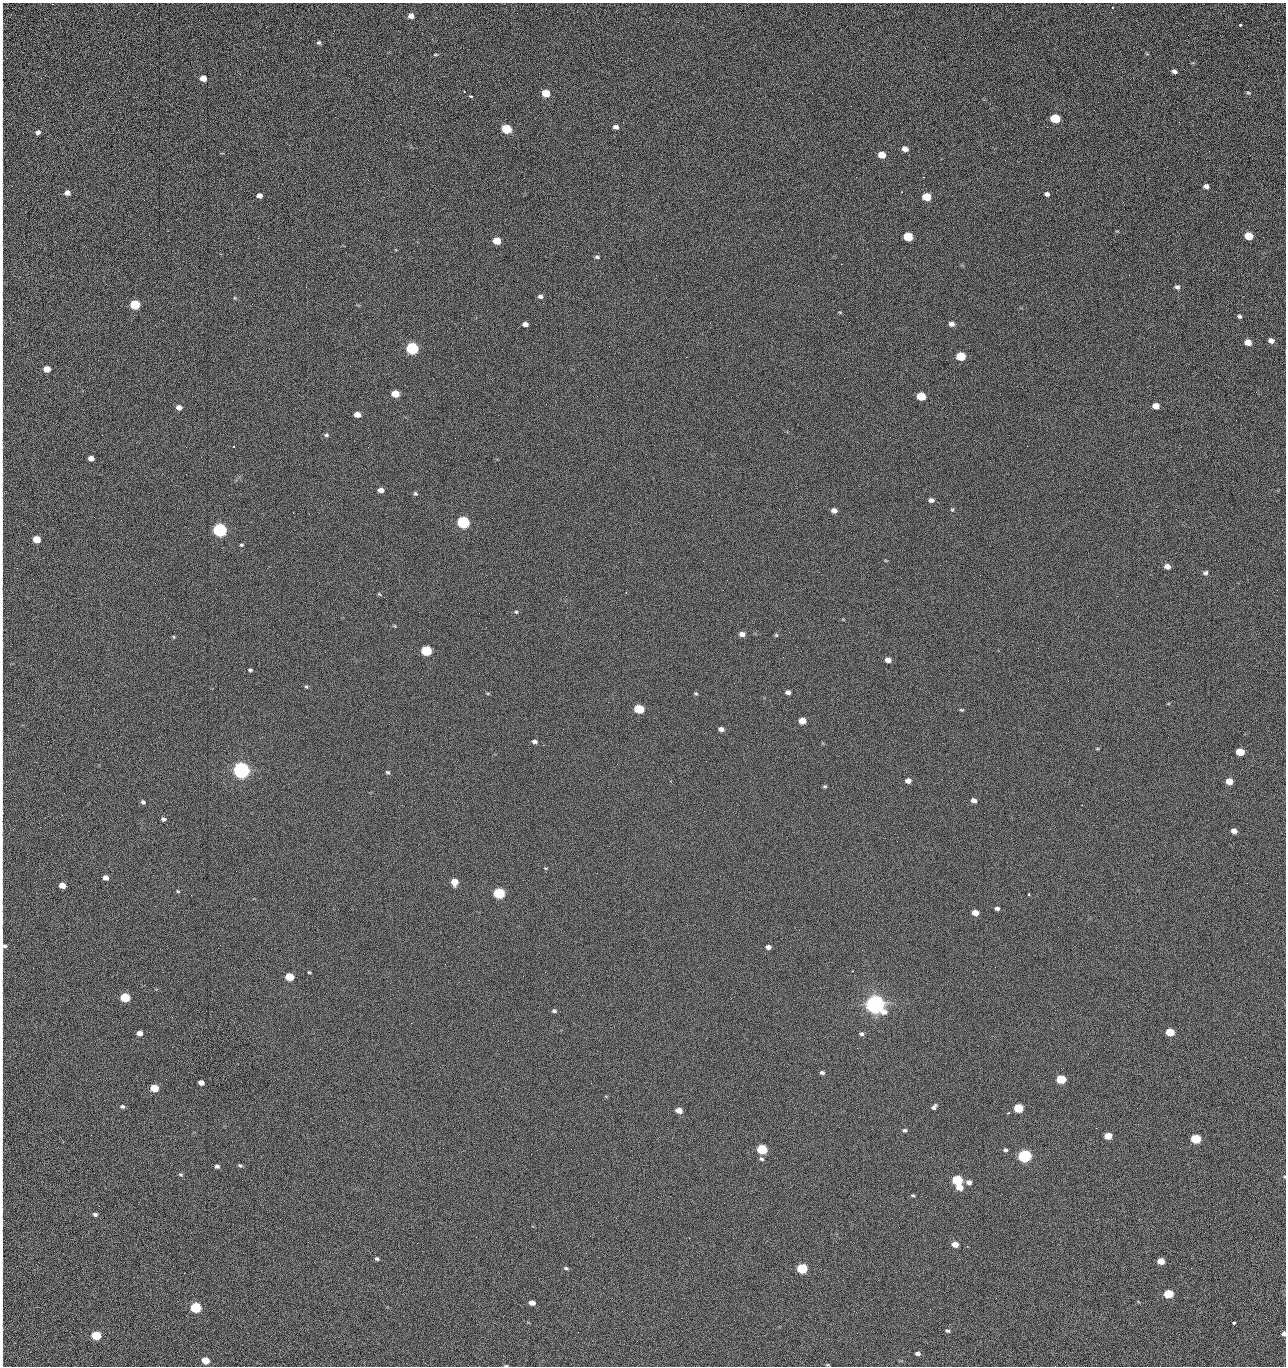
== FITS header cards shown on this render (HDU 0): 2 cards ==
NAXIS1  =                 1284 /fastest changing axis
NAXIS2  =                 1364 /next to fastest changing axis

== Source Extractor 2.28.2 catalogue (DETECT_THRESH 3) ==
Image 1284 x 1364 px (HDU 0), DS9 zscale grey, 1 PNG px = 1 image px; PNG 1288 x 1368 px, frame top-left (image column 1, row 1364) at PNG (2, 3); no overlay
Background 124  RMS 14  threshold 43.3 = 3 sigma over >= 5 px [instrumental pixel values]
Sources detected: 216; all 216 listed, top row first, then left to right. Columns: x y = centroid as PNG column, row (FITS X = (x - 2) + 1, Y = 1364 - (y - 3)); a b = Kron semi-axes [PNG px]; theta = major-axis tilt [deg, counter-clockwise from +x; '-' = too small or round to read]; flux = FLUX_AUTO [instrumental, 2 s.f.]
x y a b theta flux
1113 7 2 2 - 7.5e+02
411 16 6 6 - 5.1e+03
2 21 23 2 -89 3.9e+03
1240 25 3 3 - 3.2e+03
1188 35 2 2 - 1.2e+03
319 43 5 5 - 1.8e+03
2 45 22 2 90 4.4e+03
435 55 7 3 1 1.1e+03
2 61 10 2 90 1.8e+03
1174 71 6 4 -16 3.0e+03
203 78 5 5 - 8.8e+03
464 91 2 2 - 7.0e+02
546 93 6 5 - 2.2e+04
1248 93 6 4 -21 1.5e+03
471 96 4 3 - 2.9e+03
2 98 25 2 90 5.0e+03
1055 118 6 5 - 4.4e+04
1179 122 3 2 - 1.3e+03
616 127 6 4 -17 3.5e+03
506 129 6 5 - 5.4e+04
2 130 9 2 90 1.6e+03
38 132 5 4 - 2.8e+03
905 149 6 5 - 6.2e+03
882 155 6 5 - 1.6e+04
1005 160 3 2 - 1.4e+03
1041 161 3 2 - 1.9e+03
2 171 9 2 90 1.9e+03
856 177 2 2 - 2.3e+03
923 177 2 2 - 3.0e+04
2 186 15 2 90 2.4e+03
1206 186 5 4 - 3.7e+03
67 193 5 5 - 4.9e+03
1047 194 6 5 - 2.5e+03
259 196 5 4 - 5.3e+03
926 197 6 5 - 2.9e+04
2 231 12 2 90 2.0e+03
1249 236 6 5 - 2.4e+04
908 237 6 5 - 4.2e+04
1263 237 2 2 - 7.8e+02
497 241 6 5 - 2.0e+04
597 257 6 4 -11 1.5e+03
841 264 2 2 - 2.7e+04
2 269 20 2 90 3.7e+03
656 275 2 2 - 5.1e+02
2 280 15 2 90 2.8e+03
306 287 2 2 - 7.4e+02
1177 287 5 5 - 2.8e+03
540 296 6 5 - 3.0e+03
235 298 5 3 - 9.8e+02
135 305 6 5 - 5.2e+04
2 314 14 2 90 2.6e+03
1239 316 6 5 - 2.0e+03
849 322 2 2 - 6.9e+02
710 323 2 2 - 3.4e+03
525 324 5 4 - 4.9e+03
951 324 6 5 - 4.1e+03
1271 341 6 5 - 4.7e+03
1248 342 6 5 - 1.0e+04
739 346 2 2 - 5.0e+02
412 348 6 6 - 1.6e+05
961 356 6 5 - 4.0e+04
2 362 14 2 90 2.0e+03
350 366 2 2 - 2.3e+03
47 369 5 5 - 1.1e+04
1256 392 2 2 - 1.1e+03
2 394 21 2 90 3.2e+03
395 394 6 5 - 2.0e+04
921 396 6 5 - 3.4e+04
1156 406 6 5 - 9.6e+03
179 407 5 5 - 4.9e+03
357 414 5 4 - 9.2e+03
2 429 14 2 90 2.2e+03
326 435 6 4 -10 1.7e+03
1009 435 2 2 - 1.1e+03
233 446 2 2 - 6.1e+02
1027 446 2 2 - 4.6e+02
186 447 2 2 - 2.7e+03
91 458 5 4 - 5.9e+03
85 483 2 2 - 9.2e+02
381 490 5 4 - 5.0e+03
415 493 5 5 - 1.6e+03
931 500 6 5 - 3.5e+03
2 504 20 2 90 2.9e+03
779 509 2 2 - 4.0e+02
952 509 5 4 - 1.2e+03
834 510 5 4 - 4.8e+03
463 522 6 5 - 2.0e+05
220 530 6 6 - 3.3e+05
36 539 5 5 - 1.9e+04
241 545 5 4 - 1.3e+03
1167 566 6 5 - 5.6e+03
1205 573 6 5 - 2.4e+03
2 575 8 2 90 1.2e+03
379 594 5 3 - 9.9e+02
516 612 5 4 - 1.2e+03
395 626 5 3 - 8.7e+02
742 634 6 5 - 5.6e+03
776 635 5 5 - 1.4e+03
174 637 5 3 - 8.5e+02
2 644 13 2 90 2.2e+03
426 651 6 5 - 9.1e+04
888 660 5 4 - 7.3e+03
250 670 5 4 - 1.7e+03
306 687 5 4 - 1.3e+03
788 692 5 4 - 4.0e+03
696 693 5 4 - 1.3e+03
2 708 13 2 90 2.2e+03
639 709 6 5 - 5.4e+04
961 710 5 4 - 1.2e+03
802 721 5 5 - 1.4e+04
721 729 6 4 -20 3.9e+03
534 741 5 4 - 2.6e+03
543 745 2 2 - 3.5e+03
1097 749 5 3 - 9.0e+02
1240 752 6 5 - 2.7e+04
706 761 2 2 - 1.9e+03
617 764 2 2 - 7.0e+02
241 770 6 6 - 7.3e+05
388 772 5 5 - 1.6e+03
908 781 5 4 - 5.8e+03
1229 781 5 5 - 1.3e+04
2 783 18 2 90 3.0e+03
825 786 5 4 - 1.3e+03
974 800 5 4 - 4.2e+03
143 802 6 4 -42 2.0e+03
164 819 5 4 - 2.2e+03
1234 831 5 4 - 5.9e+03
545 868 5 3 - 7.7e+02
105 878 5 4 - 5.4e+03
454 882 6 5 - 1.3e+04
62 885 5 4 - 9.7e+03
178 891 4 3 - 9.7e+02
499 893 6 5 - 1.3e+05
1029 894 3 3 - 1.9e+03
2 897 10 2 90 1.6e+03
997 908 5 4 - 2.7e+03
975 913 5 4 - 9.5e+03
4 946 10 8 -83 3.5e+03
768 947 5 4 - 3.5e+03
853 971 3 2 - 6.4e+02
309 972 4 3 - 9.6e+02
523 976 3 2 - 2.0e+03
289 977 6 5 - 3.3e+04
125 997 6 5 - 5.3e+04
2 1001 23 2 90 3.9e+03
875 1004 7 6 - 1.2e+06
554 1011 6 5 - 2.0e+03
172 1017 2 2 - 4.4e+02
411 1023 2 2 - 5.4e+03
1170 1032 6 5 - 2.9e+04
139 1033 5 4 - 6.1e+03
861 1034 6 4 -13 2.4e+03
857 1048 2 2 - 1.5e+03
1245 1057 2 2 - 2.0e+03
822 1073 5 4 - 2.2e+03
1179 1076 2 2 - 2.7e+03
2 1079 9 2 90 1.5e+03
1061 1079 6 5 - 4.8e+04
201 1083 5 4 - 5.7e+03
154 1088 6 5 - 3.1e+04
122 1107 6 5 - 2.0e+03
934 1107 8 5 46 2.6e+03
1018 1108 6 5 - 4.5e+04
679 1110 5 4 - 9.0e+03
729 1112 2 2 - 9.2e+02
2 1121 10 2 90 2.0e+03
1096 1128 2 2 - 5.2e+02
904 1130 5 4 - 1.9e+03
91 1135 2 2 - 2.5e+03
1108 1136 5 5 - 1.7e+04
1196 1139 6 5 - 5.9e+04
571 1149 2 2 - 8.2e+02
762 1149 6 5 - 7.9e+04
1005 1150 5 4 - 2.1e+03
2 1156 9 2 90 1.6e+03
1024 1156 6 5 - 2.8e+05
762 1159 6 5 - 1.9e+03
240 1165 6 4 -25 1.6e+03
217 1166 5 4 - 2.6e+03
181 1174 5 4 - 1.5e+03
1284 1177 4 3 - 7.9e+02
957 1180 6 5 - 8.6e+04
969 1182 6 5 - 4.1e+03
2 1188 10 2 90 1.9e+03
960 1188 6 5 - 1.0e+04
913 1196 5 4 - 1.3e+03
2 1210 10 2 90 1.8e+03
95 1214 6 4 -7 2.3e+03
280 1219 2 2 - 1.9e+03
2 1226 10 2 90 1.6e+03
476 1237 2 2 - 1.2e+04
308 1242 2 2 - 1.8e+03
417 1243 2 2 - 5.3e+03
955 1244 5 4 - 8.9e+03
377 1259 5 4 - 1.7e+03
1161 1261 5 5 - 1.4e+04
2 1268 15 2 90 2.4e+03
566 1268 6 4 -22 1.8e+03
802 1268 6 5 - 8.1e+04
583 1292 2 2 - 5.1e+02
1168 1294 6 5 - 4.7e+04
996 1298 2 2 - 2.8e+03
532 1303 5 4 - 7.5e+03
195 1307 6 5 - 1.0e+05
622 1311 3 2 - 8.1e+02
1234 1323 3 3 - 3.5e+03
948 1331 6 5 - 2.0e+03
578 1332 2 2 - 3.5e+03
1284 1334 4 4 - 3.0e+03
96 1335 6 5 - 5.4e+04
2 1353 20 2 90 3.1e+03
918 1353 5 4 - 3.3e+03
205 1360 6 5 - 1.9e+04
828 1365 5 3 - 9.1e+02
506 1366 5 2 - 1.1e+03
1055 1366 2 2 - 2.1e+03
At the frame edge (FLAGS 8, measured only in part): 34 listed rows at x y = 2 21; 2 45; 2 61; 2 98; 2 130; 2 171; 2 186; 2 231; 2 269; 2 280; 2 314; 2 362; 2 394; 2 429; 2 504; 2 575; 2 644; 2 708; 2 783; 2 897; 4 946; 2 1001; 2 1079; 2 1121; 2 1156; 1284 1177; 2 1188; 2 1210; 2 1226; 2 1268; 1284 1334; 2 1353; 506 1366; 1055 1366

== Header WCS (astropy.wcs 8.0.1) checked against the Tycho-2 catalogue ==
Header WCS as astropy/WCSLIB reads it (CRVAL/CRPIX/CD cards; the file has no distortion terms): RA---TAN/DEC--TAN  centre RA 15:41:40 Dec +51:59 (235.42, +51.99 deg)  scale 1.26 arcsec/px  FOV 26.9' x 28.5'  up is +92 deg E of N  parity flipped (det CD > 0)
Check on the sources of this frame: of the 60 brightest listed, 10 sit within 2.0 arcsec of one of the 11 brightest Tycho-2 stars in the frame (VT <= 12.29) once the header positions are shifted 0.40 arcsec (0.13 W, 0.38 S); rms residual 0.76 arcsec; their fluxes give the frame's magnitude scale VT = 24.51 - 2.5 log10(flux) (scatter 0.24 mag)
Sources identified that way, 10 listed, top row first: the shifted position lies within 2.0 arcsec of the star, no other Tycho-2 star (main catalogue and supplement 1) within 4.0 arcsec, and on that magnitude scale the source's flux lands within +1.5 / -3 mag of the star's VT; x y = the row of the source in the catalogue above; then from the Tycho-2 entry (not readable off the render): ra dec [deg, ICRS J2000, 3 dp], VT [Tycho-2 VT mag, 2 dp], TYC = Tycho-2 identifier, HIP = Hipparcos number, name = IAU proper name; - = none
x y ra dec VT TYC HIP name
412 348 235.614 +52.064 11.61 3489-1132-1 - -
463 522 235.514 +52.049 11.19 3489-1407-1 - -
220 530 235.515 +52.133 11.12 3489-1380-1 - -
241 770 235.378 +52.130 9.31 3489-1322-1 76850 -
499 893 235.303 +52.042 11.52 3489-958-1 - -
875 1004 235.232 +51.912 9.59 3489-824-1 - -
1024 1156 235.143 +51.862 10.97 3489-1016-1 - -
957 1180 235.131 +51.886 12.29 3489-908-1 - -
802 1268 235.084 +51.941 11.45 3489-1346-1 - -
195 1307 235.075 +52.152 11.74 3489-912-1 - -